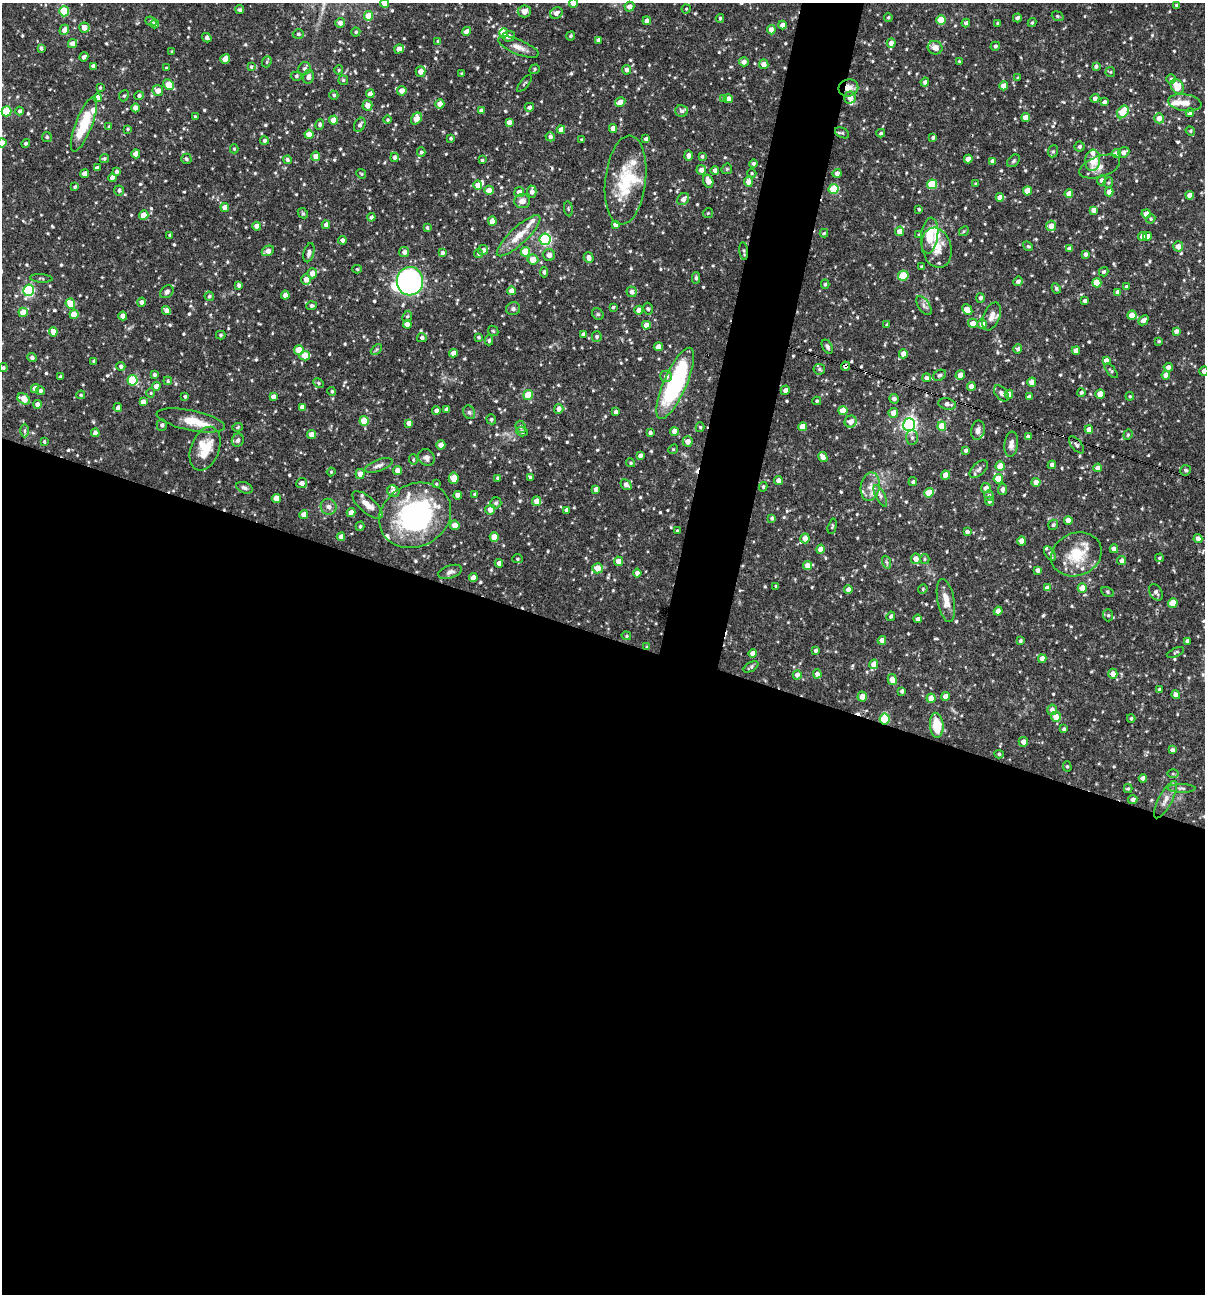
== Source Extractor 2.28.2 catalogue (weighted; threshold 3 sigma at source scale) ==
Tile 14 of 4 x 4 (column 2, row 4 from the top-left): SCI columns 1453-2655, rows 1-1292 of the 5187 x 5169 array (HDU 1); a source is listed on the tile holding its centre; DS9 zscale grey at full resolution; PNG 1207 x 1296 px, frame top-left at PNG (2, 3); each listed source drawn as its Kron ellipse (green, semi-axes under 4 px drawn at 4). Shown black and unused: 54% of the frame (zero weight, under 3 of 4 exposures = <1% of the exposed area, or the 3 px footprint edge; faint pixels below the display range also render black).
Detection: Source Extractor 2.28.2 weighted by HDU 2 'WHT'; one run over the whole footprint, this tile lists its part. Background 0.0817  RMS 0.0038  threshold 0.0171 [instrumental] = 3 sigma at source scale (4.5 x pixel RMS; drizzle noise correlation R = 1.50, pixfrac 1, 0.05/0.05 arcsec/px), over >= 5 px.
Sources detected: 697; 1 inside a brighter object's white glare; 6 cosmic-ray / hot-pixel residue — neither listed nor drawn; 25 inside a brighter listed object's ellipse — not listed separately; of the other 665, all 500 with FLUX_AUTO >= 0.436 (the completeness limit of this list) listed and drawn (165 fainter detections not listed), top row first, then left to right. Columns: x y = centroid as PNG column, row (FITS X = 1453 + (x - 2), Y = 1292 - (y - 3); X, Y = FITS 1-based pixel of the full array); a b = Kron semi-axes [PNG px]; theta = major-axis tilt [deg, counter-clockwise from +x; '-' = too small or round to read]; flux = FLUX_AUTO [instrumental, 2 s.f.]
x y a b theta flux
385 3 4 4 - 2.5
573 3 4 4 - 3
1177 5 3 3 - 0.67
629 7 5 5 - 2.4
686 9 4 4 - 0.46
240 10 4 4 - 0.69
64 11 5 5 - 13
524 11 6 6 - 3.2
556 13 6 5 - 1.7
369 16 5 4 - 6.6
1058 16 6 4 -21 0.55
888 17 4 3 - 0.5
720 18 4 3 - 0.53
1017 18 4 3 - 1.1
941 20 5 4 - 8
151 21 6 4 -21 0.65
647 21 4 4 - 2.1
340 23 5 5 - 1.8
966 23 4 4 - 0.93
998 23 3 3 - 0.49
1032 23 4 3 - 0.47
155 24 4 4 - 0.88
782 25 4 4 - 2.4
84 28 5 5 - 2.8
64 30 5 4 - 2.5
771 30 4 4 - 2.2
466 31 4 4 - 2.1
356 32 4 4 - 0.56
504 33 4 4 - 4.2
298 34 5 4 - 0.78
509 36 6 5 - 1.1
571 36 5 3 - 0.52
207 38 5 4 - 1.2
599 40 4 4 - 1.4
438 41 4 4 - 0.57
73 43 5 4 - 2.8
891 43 5 4 - 1.8
995 46 5 4 - 0.74
518 47 22 7 -22 2.8
41 48 4 3 - 0.91
935 48 7 6 - 2.7
399 49 5 4 - 3.2
172 51 4 3 - 0.44
84 57 5 4 - 1.1
225 59 5 4 - 3.6
959 61 4 3 - 0.46
267 62 6 4 69 0.52
744 62 5 4 - 1.7
764 64 5 4 - 2.9
93 66 4 4 - 1.3
1096 66 4 4 - 0.82
251 67 4 3 - 0.53
166 68 3 3 - 0.48
304 68 6 6 - 1
535 69 5 4 - 0.62
339 70 5 4 - 0.47
627 70 5 4 - 1.5
421 71 5 5 - 2.7
1110 72 5 5 - 0.46
462 74 3 3 - 0.49
296 76 5 4 - 0.69
308 77 7 5 79 1.4
1018 78 4 3 - 0.46
1171 79 5 5 - 0.63
343 80 5 4 - 0.54
925 82 4 4 - 1.3
169 84 5 4 - 8.3
524 84 10 3 49 0.48
1004 86 4 4 - 3.6
1177 87 8 6 -55 6.4
100 88 4 3 - 0.46
848 88 10 8 19 3
158 91 5 5 - 2.7
402 91 5 4 - 2.7
370 94 4 4 - 2.4
334 95 4 4 - 0.65
124 96 6 4 66 0.57
139 96 4 4 - 0.96
97 98 4 4 - 3.4
724 98 4 4 - 0.5
850 98 6 5 - 2
1095 98 4 4 - 1.2
728 99 4 4 - 2.9
620 102 5 4 - 3.1
1104 102 4 4 - 0.89
1185 103 17 8 -8 3.5
440 104 4 4 - 2.7
367 105 5 5 - 2.7
529 107 5 4 - 1
135 108 4 4 - 3.5
6 111 5 5 - 16
19 111 4 4 - 0.96
481 111 4 4 - 1.2
682 111 6 5 - 1
1123 112 7 5 53 9.4
1190 113 4 4 - 2.2
195 116 4 3 - 0.44
1026 118 4 4 - 4.4
1159 118 5 5 - 2.2
416 119 6 4 49 5.1
334 120 4 4 - 4.5
388 120 4 4 - 0.53
509 122 4 4 - 1.9
84 124 29 8 69 13
320 125 5 4 - 0.76
360 125 7 5 61 1.2
109 127 4 3 - 0.72
613 128 4 4 - 3
128 129 4 4 - 0.44
561 129 4 4 - 2.7
1190 131 5 4 - 0.5
842 133 7 5 -27 0.61
881 133 4 3 - 0.54
309 134 4 4 - 3.2
47 137 5 5 - 0.5
550 137 5 4 - 1.1
933 137 4 3 - 0.85
451 138 3 3 - 0.57
646 139 4 4 - 1.2
264 140 4 4 - 0.82
581 140 3 3 - 0.44
2 143 5 4 - 4.4
26 143 4 4 - 0.66
1080 147 5 5 - 0.91
234 149 4 4 - 0.46
1053 151 6 5 - 0.71
421 152 4 4 - 0.69
1124 152 6 5 - 1.8
136 154 4 4 - 2.6
1116 154 4 4 - 2.9
688 155 5 4 - 1.6
316 156 4 4 - 2.7
702 156 4 3 - 0.68
394 157 4 4 - 1.1
104 158 4 4 - 0.61
186 159 5 5 - 0.77
968 159 4 4 - 2.6
287 160 4 4 - 0.83
482 160 3 3 - 0.51
1093 160 11 7 84 5.2
992 161 4 3 - 1.4
1014 161 7 5 43 0.65
753 164 4 4 - 0.9
1100 167 21 10 18 3.2
97 168 4 4 - 1.2
727 169 6 5 - 0.51
701 170 5 4 - 2.3
715 170 4 4 - 1.3
116 172 4 4 - 0.83
752 173 5 4 - 0.47
837 173 4 4 - 1.5
85 174 4 4 - 2.6
361 174 5 4 - 0.46
113 178 4 4 - 3.5
626 180 45 20 83 16
1102 180 5 4 - 1.2
708 181 7 5 -73 2.9
748 182 5 4 - 2.8
1108 182 5 5 - 0.52
932 184 5 5 - 14
976 184 4 4 - 0.47
478 185 5 4 - 3.1
75 187 4 4 - 0.58
834 189 5 5 - 16
119 190 5 5 - 0.91
489 190 5 4 - 2.7
1027 191 4 4 - 5.3
519 192 5 5 - 3.3
532 192 6 4 88 2
1109 192 4 4 - 2.3
1069 194 4 4 - 2.9
1190 195 4 4 - 2.5
1000 197 4 4 - 2.6
683 199 7 5 48 1.7
522 201 8 7 - 2.1
225 207 4 4 - 3.2
568 209 7 3 -83 0.49
919 209 4 3 - 0.47
1093 210 4 4 - 1.9
303 213 5 4 - 0.51
708 213 5 5 - 0.47
1146 214 4 4 - 3.2
144 215 5 4 - 4.9
371 217 4 4 - 0.94
1151 219 5 4 - 0.49
492 221 4 4 - 3.6
326 225 4 4 - 2
615 225 4 4 - 1.7
257 226 4 4 - 2.6
1051 226 5 5 - 2.6
427 228 3 3 - 0.62
899 231 5 4 - 2.8
964 231 5 4 - 0.47
824 233 4 4 - 0.45
919 234 4 3 - 0.45
170 235 4 3 - 0.82
930 235 18 8 83 6.8
519 236 28 8 43 6.2
1147 236 4 4 - 2.4
1143 237 4 4 - 3
545 239 5 5 - 49
342 240 4 4 - 1.2
1028 246 5 4 - 0.52
1178 246 5 5 - 2.5
937 248 20 14 -74 5.8
1069 249 4 4 - 1.5
483 250 5 5 - 1.6
268 251 6 5 - 2.2
744 251 9 4 -83 0.71
404 252 5 5 - 1.5
525 252 5 4 - 11
309 253 10 5 75 1.1
442 253 4 4 - 1.1
479 254 4 4 - 0.56
1085 254 4 3 - 1.1
549 255 6 6 - 1.7
589 258 5 5 - 1.8
533 259 5 5 - 3.8
922 267 4 3 - 0.88
357 269 5 4 - 0.56
544 272 5 3 - 0.66
1104 272 5 4 - 0.75
312 273 5 5 - 2.7
903 276 5 5 - 13
41 278 11 3 -3 0.62
696 278 5 4 - 0.72
306 280 5 4 - 3.1
410 281 14 13 - 94
1018 281 5 4 - 1.3
1097 283 4 4 - 6.9
825 284 4 4 - 0.59
239 285 4 4 - 0.96
1127 287 4 4 - 0.86
1056 288 5 3 - 0.57
28 290 6 5 - 41
511 291 4 4 - 3.2
167 292 7 5 38 1.2
632 292 5 5 - 1.4
1118 292 4 4 - 2.4
285 295 4 4 - 2.1
209 296 5 4 - 0.76
980 298 5 4 - 0.92
1085 301 4 3 - 1.1
141 302 4 4 - 1.3
70 304 5 4 - 8
312 306 5 4 - 0.75
924 306 11 5 -55 1.3
613 307 3 3 - 0.62
513 309 7 6 - 0.87
648 309 6 4 -73 0.52
166 310 4 4 - 1.8
639 310 4 4 - 2.3
967 310 6 4 -47 4.3
23 312 4 4 - 5.9
74 314 4 4 - 5.4
598 314 6 5 - 0.57
1132 315 4 4 - 3.9
123 316 4 4 - 2.7
407 316 6 4 65 0.58
992 316 14 8 68 2.8
1143 320 5 4 - 1.7
973 323 5 4 - 2.5
407 324 4 4 - 2.3
982 324 5 4 - 2.8
646 325 4 4 - 2.6
887 325 4 4 - 0.55
493 331 6 4 -44 0.48
1176 331 4 4 - 1.4
53 332 5 4 - 2.8
583 334 4 3 - 0.84
221 335 5 4 - 0.48
597 336 5 5 - 0.75
478 337 4 4 - 0.61
422 338 5 4 - 0.98
489 340 5 4 - 0.5
1159 341 3 3 - 0.44
658 347 4 4 - 2.8
827 347 7 5 -60 1
376 349 6 4 45 0.53
1018 349 5 4 - 0.89
299 350 5 5 - 4.8
1076 351 4 4 - 2.4
453 353 4 4 - 2.4
903 354 4 4 - 2.7
305 356 5 4 - 5.8
32 357 5 4 - 0.76
1106 360 4 4 - 1.6
94 361 4 3 - 0.67
121 366 4 4 - 0.97
846 366 4 4 - 2.2
1168 367 4 4 - 1.5
3 368 4 4 - 0.65
819 369 6 5 - 0.62
1111 371 9 4 -50 0.53
1204 371 5 4 - 1.8
154 375 4 4 - 0.84
940 375 7 5 30 0.71
960 375 5 4 - 2.8
1166 375 4 4 - 2.8
666 376 6 5 - 1.5
60 377 3 3 - 0.54
926 378 4 4 - 1.3
132 380 5 5 - 22
168 381 4 4 - 0.51
1032 382 4 4 - 2.7
318 383 5 4 - 0.57
675 383 38 11 66 50
156 386 4 4 - 2.1
971 386 4 4 - 2.4
35 389 4 4 - 2.9
785 390 5 4 - 1.4
40 391 4 4 - 0.84
332 391 4 4 - 0.51
1081 392 4 4 - 0.8
151 393 5 4 - 0.46
1001 393 9 5 -49 1.2
1009 394 4 4 - 2.9
1100 394 5 4 - 3.8
81 395 4 3 - 0.44
528 395 5 4 - 11
185 396 3 3 - 0.57
1130 396 4 3 - 0.44
273 397 4 4 - 1.6
1029 397 4 4 - 1.5
24 399 7 5 -33 5.2
894 399 5 4 - 1.3
817 401 4 4 - 0.53
143 402 4 4 - 2.5
37 404 4 4 - 2
947 404 9 5 -10 1.8
302 407 4 4 - 2
118 408 4 4 - 1.4
447 409 4 4 - 1.4
559 409 5 4 - 2.3
843 410 4 4 - 6.1
436 411 4 4 - 1.7
469 412 7 5 -62 0.76
615 412 4 3 - 1.1
893 413 5 4 - 2.8
491 419 5 4 - 0.75
191 420 35 10 -12 6.2
364 421 5 4 - 10
851 422 6 5 - 2.6
409 423 4 4 - 2
162 425 5 5 - 1.1
909 425 6 6 - 120
942 426 4 4 - 6.8
238 427 5 4 - 0.53
521 427 6 5 - 0.8
700 427 5 4 - 0.57
803 427 4 4 - 4.2
1089 429 4 4 - 2.2
978 430 10 6 77 1.5
25 431 7 3 90 0.61
522 431 6 4 -18 0.91
674 431 4 4 - 2.9
95 433 4 4 - 1.9
650 433 4 3 - 1.1
311 435 4 4 - 2.8
1128 435 5 4 - 0.47
1028 437 4 4 - 1.1
912 438 7 6 - 0.94
238 440 6 6 - 1.4
688 441 5 5 - 2.7
44 442 4 3 - 0.54
1011 444 13 6 83 2
441 445 4 4 - 2.5
1076 445 10 5 -51 1
205 449 23 14 69 9.7
673 449 5 4 - 0.45
966 450 3 3 - 0.94
640 456 4 4 - 1.5
426 457 9 7 -45 1.6
823 457 5 4 - 2.8
413 460 5 4 - 0.51
631 463 4 4 - 0.59
379 465 15 6 20 1.5
1052 465 4 4 - 1.3
1000 466 4 4 - 5.7
1098 468 4 4 - 2.4
979 469 11 6 43 1.2
398 470 4 4 - 2.6
1186 470 5 5 - 0.71
331 472 4 4 - 0.45
360 474 5 4 - 2.6
946 475 4 4 - 4.5
530 477 4 3 - 0.78
454 478 6 5 - 3.4
497 478 4 4 - 0.5
998 479 4 4 - 7.3
778 480 4 4 - 2.2
913 482 4 4 - 0.8
1036 482 4 4 - 2.6
302 483 5 5 - 1.6
436 484 4 4 - 0.44
626 485 6 4 -42 1.9
763 487 5 4 - 0.53
870 487 14 9 80 3.5
244 488 9 5 -21 1.1
986 488 5 4 - 2.7
596 489 4 4 - 1.8
1003 489 6 4 81 1.6
393 491 6 5 - 1.4
929 493 5 4 - 7.3
475 494 4 3 - 0.53
458 495 4 4 - 2.2
880 496 12 4 -63 1.2
989 496 5 5 - 1.1
276 498 5 4 - 3.3
536 501 5 4 - 3.2
989 501 4 4 - 0.65
496 503 5 5 - 0.76
367 505 19 8 -41 4.6
329 507 8 7 - 1.6
490 509 5 5 - 3.2
566 510 4 3 - 0.92
351 512 4 4 - 2.2
304 515 4 4 - 2.9
415 515 37 31 29 63
772 518 4 4 - 0.83
1068 520 4 4 - 3.5
455 525 5 4 - 3.4
1053 525 5 4 - 0.77
360 526 5 4 - 0.55
832 526 8 4 76 0.52
677 531 3 3 - 0.45
967 532 4 4 - 1
341 537 4 4 - 2.4
494 537 4 4 - 4.6
805 538 5 4 - 2.6
1198 538 4 4 - 1.9
1022 541 4 4 - 3.4
820 549 4 4 - 3.3
1114 549 4 4 - 2.7
1050 553 8 4 -56 0.84
1076 554 26 21 23 12
1159 558 4 3 - 0.49
517 559 5 4 - 0.53
916 559 5 5 - 2.8
925 559 5 4 - 0.55
618 561 4 4 - 2.5
1121 561 4 4 - 1.4
886 562 6 4 -70 0.74
499 563 4 4 - 2.2
807 565 5 4 - 2.7
597 568 5 5 - 4.6
1038 570 4 4 - 1.2
450 572 12 6 19 1.4
637 573 4 4 - 1.4
473 578 4 4 - 2.7
776 586 3 3 - 0.63
1047 588 4 4 - 2.5
1082 588 5 4 - 4.6
848 589 4 4 - 1.8
923 589 5 4 - 0.45
1108 592 7 4 -30 0.6
1156 592 9 6 -58 1.2
946 600 22 8 -79 4.1
1173 603 5 4 - 7.4
998 611 4 4 - 2.8
1108 615 6 5 - 0.63
891 616 5 4 - 0.62
918 619 4 4 - 1
626 636 5 4 - 0.49
882 640 4 4 - 2.4
1020 641 3 3 - 0.65
1187 641 4 3 - 0.89
647 647 4 4 - 0.47
815 650 4 3 - 0.78
1175 652 9 3 24 0.55
753 653 4 4 - 2.5
1042 659 4 4 - 2.5
874 664 5 4 - 3.5
751 667 8 4 31 0.75
817 674 4 4 - 2
1113 674 5 4 - 2.4
797 675 5 4 - 1.8
892 680 5 4 - 4.1
1159 689 3 3 - 0.68
902 691 4 3 - 0.95
1176 695 4 4 - 2.3
862 697 5 5 - 2.8
945 697 4 4 - 3.1
931 698 4 4 - 4
1052 710 5 5 - 1.5
1056 717 5 5 - 3.3
1131 718 4 3 - 0.64
885 719 5 5 - 19
937 725 12 7 -85 8.9
1064 729 4 3 - 0.81
1023 742 5 4 - 2
1172 750 4 4 - 0.99
999 754 5 4 - 0.64
1067 766 5 4 - 0.54
1173 774 6 4 -1 0.44
1143 778 4 4 - 2.6
1182 788 14 4 -1 1.1
1128 789 4 4 - 0.49
1133 799 4 4 - 1.2
1165 800 21 6 62 2.9
Overlapping masked pixels (flux is a lower limit): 7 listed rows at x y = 848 88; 489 190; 744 251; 846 366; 1076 445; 647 647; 885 719
Isophote crosses this tile's border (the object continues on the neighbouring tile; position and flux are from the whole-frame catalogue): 4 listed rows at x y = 385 3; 573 3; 2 143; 1204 371